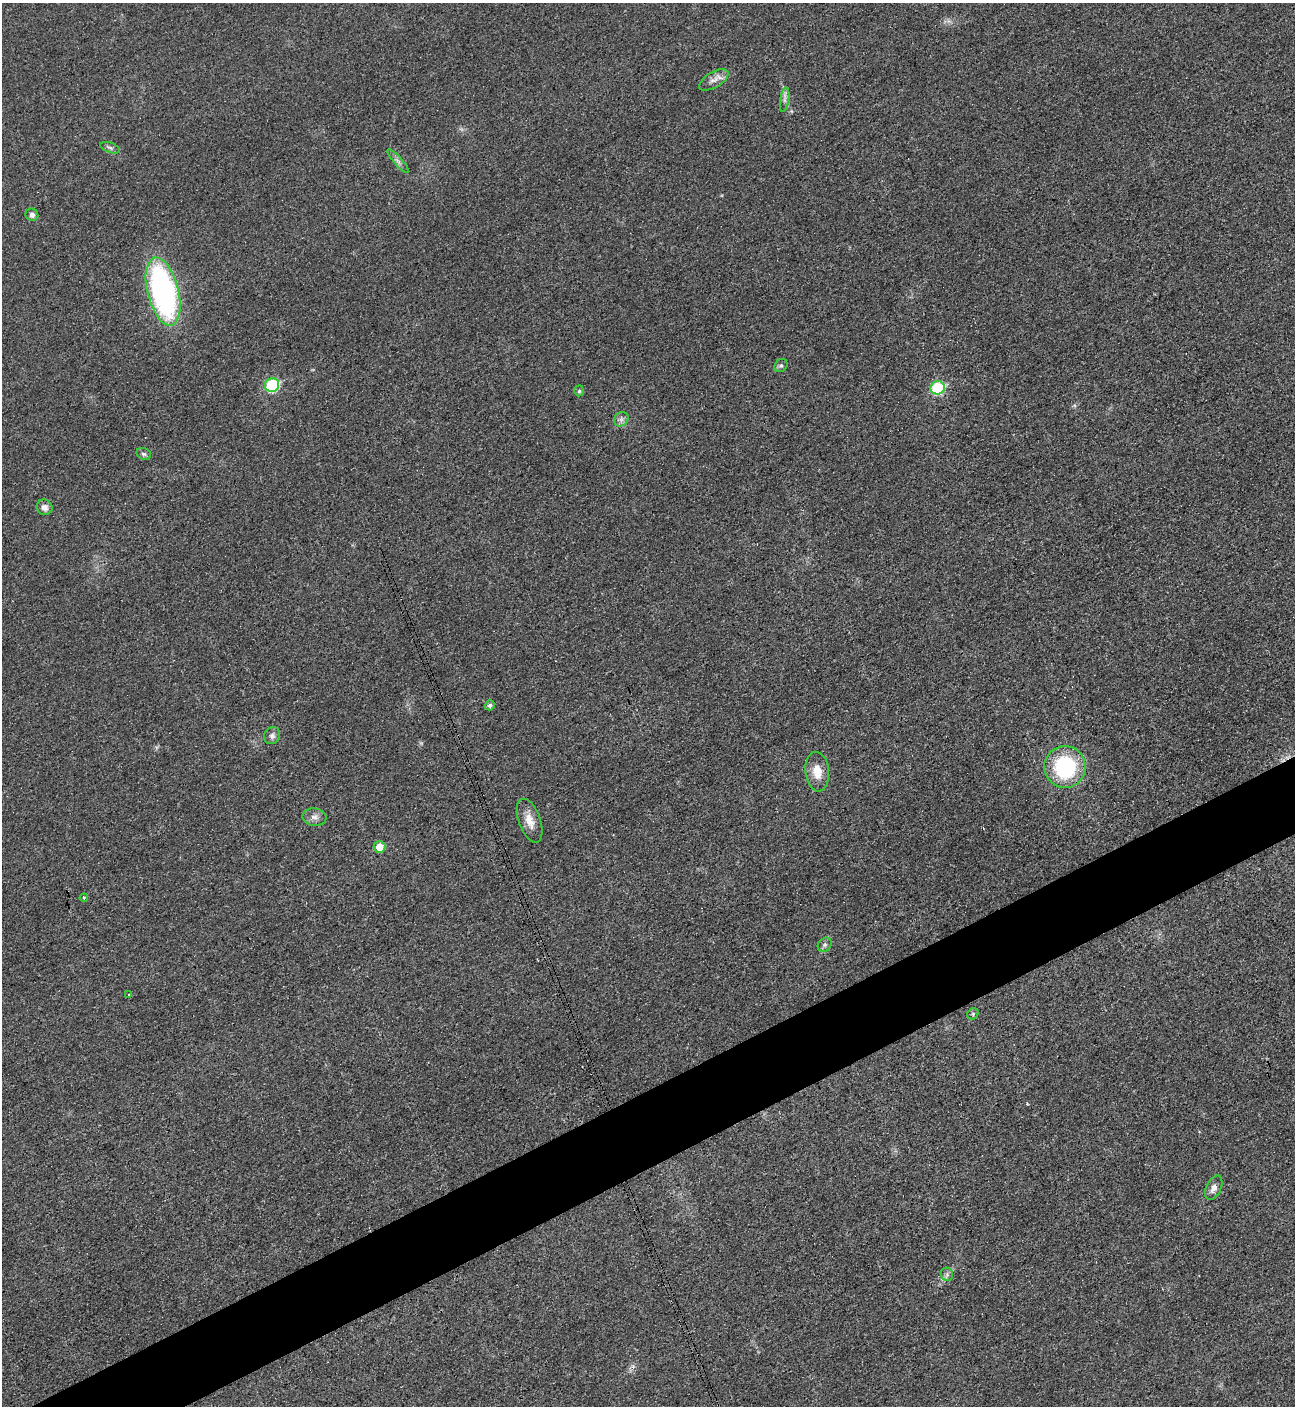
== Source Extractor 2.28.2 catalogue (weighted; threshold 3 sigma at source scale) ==
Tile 7 of 4 x 4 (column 3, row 2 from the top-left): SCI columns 2744-4036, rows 2829-4232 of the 5630 x 5647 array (HDU 1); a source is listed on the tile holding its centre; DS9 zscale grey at full resolution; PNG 1297 x 1408 px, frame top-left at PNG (2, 3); each listed source drawn as its Kron ellipse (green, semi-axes under 4 px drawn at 4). Shown black and unused: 5% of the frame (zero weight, under 3 of 4 exposures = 1% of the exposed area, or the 3 px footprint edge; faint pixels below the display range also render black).
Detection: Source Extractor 2.28.2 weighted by HDU 2 'WHT'; one run over the whole footprint, this tile lists its part. Background 0.0349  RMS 0.0049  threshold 0.0219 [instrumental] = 3 sigma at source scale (4.5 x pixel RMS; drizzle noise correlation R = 1.50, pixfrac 1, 0.05/0.05 arcsec/px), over >= 5 px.
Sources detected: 26; all 26 listed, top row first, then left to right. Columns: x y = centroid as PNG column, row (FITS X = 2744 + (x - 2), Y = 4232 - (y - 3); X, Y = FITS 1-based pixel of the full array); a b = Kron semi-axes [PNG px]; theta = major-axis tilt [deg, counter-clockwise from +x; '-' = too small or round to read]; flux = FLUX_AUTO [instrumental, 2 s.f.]
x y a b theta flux
714 80 16 8 30 3.5
785 100 12 4 81 1.9
110 148 10 5 -19 1.3
398 161 15 3 -48 1.7
32 215 6 6 - 1.5
163 291 35 15 -76 130
781 366 7 6 - 1.1
272 385 7 6 - 40
938 388 7 6 - 40
579 391 5 4 - 0.82
621 419 8 6 45 1.7
144 454 7 5 -27 1.1
44 507 8 7 - 2.8
490 705 5 5 - 1.2
272 736 9 8 - 2
1065 767 21 20 - 45
817 772 20 11 -83 7.1
315 817 12 8 -7 2.7
530 821 23 10 -70 6.3
380 847 6 6 - 6.8
84 898 4 4 - 0.6
825 945 8 6 47 1.2
129 995 3 2 - 0.39
973 1014 6 5 - 0.85
1214 1188 13 7 64 3.2
947 1274 7 6 - 1.2